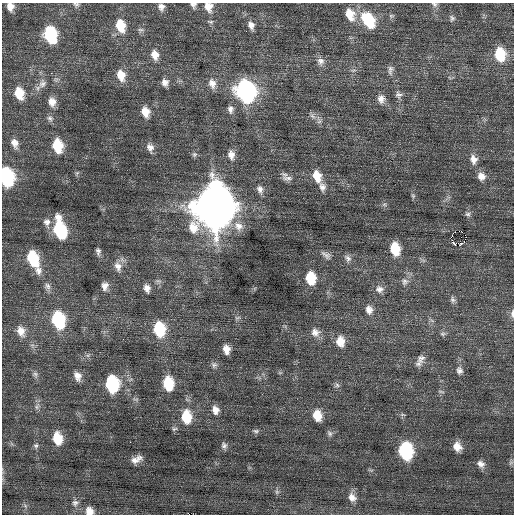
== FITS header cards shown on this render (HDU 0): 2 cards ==
NAXIS1  =                  512 / Axis length
NAXIS2  =                  512 / Axis length

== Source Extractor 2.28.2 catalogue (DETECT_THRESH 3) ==
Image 512 x 512 px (HDU 0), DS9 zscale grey, 1 PNG px = 1 image px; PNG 516 x 516 px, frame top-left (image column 1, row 512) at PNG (2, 3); no overlay
Background 0.212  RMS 0.7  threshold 2.11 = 3 sigma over >= 5 px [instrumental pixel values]
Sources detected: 110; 1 with non-positive FLUX_AUTO (blend fragments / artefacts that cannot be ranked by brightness) is not listed; the other 109 listed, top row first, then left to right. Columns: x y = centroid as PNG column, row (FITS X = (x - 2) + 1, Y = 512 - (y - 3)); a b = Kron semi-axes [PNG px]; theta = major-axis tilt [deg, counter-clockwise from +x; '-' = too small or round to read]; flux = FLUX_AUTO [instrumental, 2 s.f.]
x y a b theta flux
76 4 8 6 -22 110
434 4 8 6 -41 120
193 5 7 7 - 150
10 7 9 7 -76 320
161 7 9 8 - 230
208 7 11 10 - 450
350 14 16 10 -68 820
391 16 8 5 -7 92
452 18 9 7 -84 130
368 20 17 11 -56 2100
210 22 8 5 -10 100
251 25 11 7 -67 280
120 26 14 10 -73 1100
140 30 8 6 0 120
50 35 13 9 -75 3300
500 54 14 10 -79 1600
155 55 12 9 -74 450
320 61 11 10 - 270
353 70 8 3 5 74
390 70 13 6 88 180
51 73 2 2 - 89
121 75 14 10 -72 610
165 82 9 8 - 260
42 84 13 10 57 320
212 84 13 9 -73 360
245 91 14 11 -69 15000
19 93 12 9 -73 900
398 95 10 8 -50 170
381 99 11 10 - 310
52 102 11 9 -81 380
230 109 10 7 -82 210
145 112 11 8 -73 540
312 116 9 5 -36 170
50 118 9 7 -20 150
15 143 11 8 -67 310
57 146 12 9 -78 1500
150 147 11 8 -71 260
231 155 12 8 -81 330
473 159 13 10 -75 370
317 176 15 9 -70 700
481 176 11 10 - 350
6 177 13 9 -78 6300
287 178 16 7 -7 260
322 187 12 8 -78 270
260 189 11 7 -74 240
413 196 6 5 - 85
384 204 7 4 0 86
213 207 18 15 -88 180000
468 214 8 6 -9 130
47 222 10 9 - 250
238 226 14 12 -29 480
60 229 16 9 -78 3600
465 235 2 2 - 630
451 237 3 2 - 3700
461 244 3 2 - 84
395 249 11 8 -78 1500
98 251 9 5 -86 150
326 255 15 7 -37 230
33 258 14 9 -68 2100
348 258 11 8 -53 210
118 266 14 10 -76 370
38 271 11 9 85 310
311 278 12 9 -82 1400
405 282 10 9 - 250
48 286 10 7 -65 200
105 286 10 8 82 290
147 288 10 7 -71 260
379 289 12 10 -10 310
453 300 9 6 -78 140
369 310 12 9 -70 340
512 313 9 4 88 140
237 318 8 5 17 98
58 320 14 10 -77 3700
159 329 13 10 -80 2200
21 331 14 10 -70 470
315 332 12 11 - 360
443 334 8 6 0 110
340 341 13 10 -84 640
226 349 9 7 -78 410
88 355 7 4 18 85
421 359 14 9 64 300
214 365 8 8 - 160
459 370 10 8 -77 200
35 374 8 7 - 130
77 376 12 8 -70 330
112 384 12 9 -82 4100
168 384 12 9 -83 1700
337 385 7 6 - 120
441 392 9 3 -11 65
37 407 7 4 -89 110
215 410 11 9 -72 340
317 415 12 9 -77 780
186 417 13 10 -86 1400
174 429 8 5 18 85
256 431 8 5 -10 110
330 433 9 7 -53 140
57 438 12 9 -79 1100
224 445 9 7 -71 160
36 446 7 6 - 110
457 447 10 8 -58 490
405 451 12 9 -79 4800
137 459 13 7 25 350
511 463 7 5 31 85
481 464 10 8 -37 260
277 492 6 5 - 98
352 497 13 10 -62 380
75 503 10 9 - 230
25 506 8 5 -59 120
89 511 9 8 - 420
At the frame edge (FLAGS 8, measured only in part): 8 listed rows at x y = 76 4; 434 4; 193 5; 10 7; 208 7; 6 177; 512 313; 89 511
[1 non-positive-flux detection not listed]